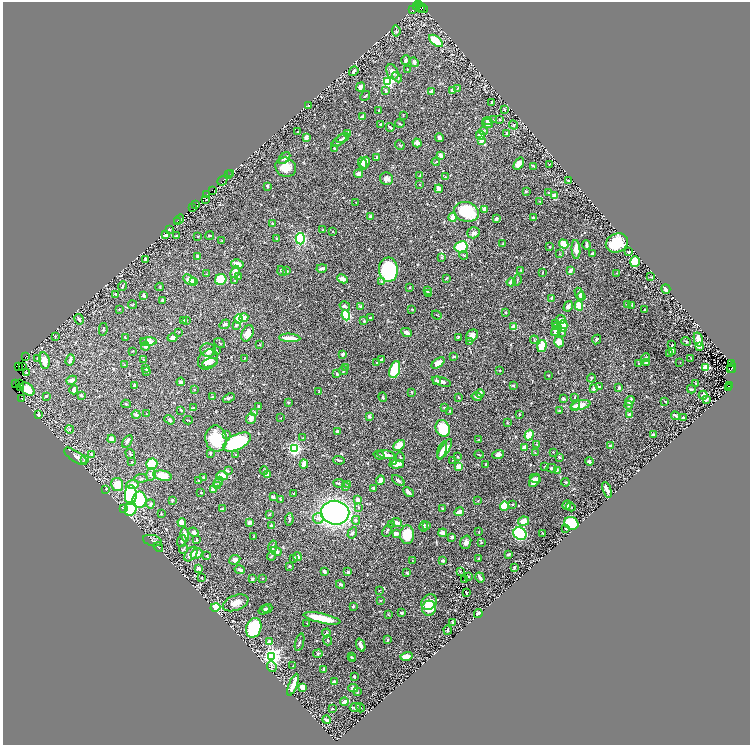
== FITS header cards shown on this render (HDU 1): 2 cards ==
NAXIS1  =                 1495
NAXIS2  =                 1486

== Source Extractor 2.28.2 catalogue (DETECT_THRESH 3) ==
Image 1495 x 1486 px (HDU 1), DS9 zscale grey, zoomed out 1/2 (1 PNG px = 2 x 2 image px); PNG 752 x 747 px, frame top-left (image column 2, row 1486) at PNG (3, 2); each listed source drawn as its Kron ellipse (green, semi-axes under 4 px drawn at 4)
Background 1.01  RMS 0.013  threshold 0.0393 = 3 sigma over >= 5 px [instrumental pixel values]
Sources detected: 724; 56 cannot appear on this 1/2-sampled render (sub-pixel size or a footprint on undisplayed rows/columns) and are neither listed nor drawn; of the other 668, the 500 brightest by FLUX_AUTO listed and drawn (168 fainter detections omitted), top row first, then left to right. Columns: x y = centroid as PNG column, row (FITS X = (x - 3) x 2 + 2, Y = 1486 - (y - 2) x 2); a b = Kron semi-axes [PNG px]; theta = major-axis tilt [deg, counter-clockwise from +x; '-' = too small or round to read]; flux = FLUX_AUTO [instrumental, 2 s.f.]
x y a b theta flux
418 4 2 1 - 45
417 6 2 1 - 25
422 7 6 2 -34 130
421 9 4 1 - 38
412 10 4 2 - 150
396 31 5 3 - 3.1
436 41 8 4 -39 75
406 60 5 3 - 7.8
414 62 5 3 - 6.6
407 69 2 1 - 1.5
354 71 5 3 - 7
392 72 8 5 -64 16
397 77 6 4 -46 5.2
388 81 3 3 - 510
360 87 5 3 - 8.6
457 88 4 2 - 1.7
452 90 3 3 - 8.3
386 91 4 3 - 4.6
432 92 4 3 - 10
365 96 5 2 - 2.3
492 102 2 2 - 5.8
308 106 3 2 - 3.3
505 109 2 2 - 3.6
379 111 3 2 - 1.5
403 115 3 2 - 1.6
363 117 4 3 - 15
494 119 3 2 - 1.6
500 120 3 2 - 1.5
487 121 5 3 - 7.5
488 123 5 5 - 11
380 124 3 3 - 2.2
400 124 4 2 - 2
514 125 5 4 - 2.7
390 127 4 2 - 4.3
484 131 4 3 - 3.5
298 132 2 2 - 1.6
507 133 4 3 - 4.1
348 134 3 3 - 19
480 135 4 3 - 21
306 137 4 3 - 15
342 138 7 3 25 4.8
439 138 4 3 - 8.7
339 140 9 3 37 7.7
481 141 3 2 - 18
417 143 4 3 - 14
400 145 5 3 - 2.5
335 149 3 3 - 5.6
440 155 3 2 - 17
377 157 3 2 - 4.3
284 158 7 4 47 5.7
436 162 4 2 - 1.6
365 163 6 4 62 15
362 164 6 3 -71 8.2
519 164 7 4 56 13
549 164 4 2 - 1.8
534 166 4 2 - 1.9
286 167 10 9 - 38
231 173 2 1 - 20
359 174 4 3 - 12
229 175 2 1 - 71
420 176 2 2 - 2
445 177 4 3 - 2.2
386 179 7 6 - 16
222 181 5 1 - 41
568 181 3 2 - 4.3
420 184 2 2 - 2.2
267 186 3 2 - 5.5
439 189 4 4 - 12
212 191 2 1 - 66
526 192 3 2 - 2
549 193 4 3 - 6.5
206 195 3 1 - 92
554 196 3 3 - 23
205 200 2 1 - 1.6
540 201 3 2 - 1.8
356 202 2 2 - 1.9
196 204 2 2 - 29
193 207 3 2 - 73
485 209 3 3 - 13
466 212 12 10 -18 140
370 216 2 2 - 4.7
453 217 4 3 - 22
533 218 2 2 - 8.2
179 219 5 1 - 88
496 219 3 2 - 9.7
177 221 2 1 - 40
272 224 3 3 - 2.5
323 229 2 2 - 1.5
169 230 2 2 - 3.3
333 231 3 2 - 1.5
473 233 6 5 - 7.9
165 235 3 3 - 9.7
210 235 4 2 - 3.1
177 236 3 2 - 3.6
198 237 3 2 - 1.8
276 239 3 2 - 2.7
300 239 6 4 -88 170
222 240 3 2 - 1.8
617 243 11 9 23 95
503 244 3 3 - 2.2
564 244 5 4 - 33
587 245 4 2 - 11
461 247 6 5 - 96
550 247 2 2 - 3.2
576 249 10 4 -85 22
629 252 2 2 - 3.9
560 254 3 3 - 1.9
592 254 3 2 - 6.1
464 255 4 2 - 2.3
197 256 3 2 - 5.9
442 257 3 3 - 2.4
146 259 3 3 - 3.7
635 262 5 4 - 90
237 264 6 5 - 27
322 268 5 2 - 9.4
388 270 12 9 -88 260
521 270 2 2 - 3.6
571 270 4 2 - 9.1
282 271 5 2 - 7.3
286 271 3 2 - 5
235 272 6 3 67 20
543 272 3 2 - 1.8
617 273 3 2 - 1.8
206 274 3 2 - 1.6
238 277 3 3 - 3.1
651 277 3 2 - 2
446 278 4 2 - 2.3
221 279 6 5 - 54
342 279 5 4 - 11
190 280 7 4 -31 19
235 280 2 2 - 1.6
517 280 6 2 75 2.4
382 281 4 3 - 2.4
194 282 3 2 - 2.2
511 282 4 3 - 8.6
123 286 4 2 - 5.9
160 287 4 3 - 2.1
409 288 3 2 - 1.8
666 289 5 3 - 13
427 290 3 2 - 5.9
116 294 4 3 - 3.6
428 294 3 2 - 2.9
579 294 6 3 -61 12
144 296 4 3 - 4
581 297 4 3 - 6.3
551 298 3 2 - 2.4
162 300 3 3 - 3.3
627 304 3 2 - 1.9
132 305 4 2 - 1.8
632 305 3 2 - 2.3
345 306 5 4 - 5.5
361 306 4 3 - 5.3
568 306 5 4 - 8.5
579 306 5 4 - 55
119 309 2 2 - 1.6
412 309 3 2 - 2
644 310 2 2 - 2.1
506 312 2 2 - 3.8
346 315 5 4 - 120
437 315 5 2 - 1.8
244 318 4 3 - 14
370 318 2 2 - 4.1
79 319 5 3 - 8.1
238 319 4 4 - 40
561 319 5 3 - 9.9
186 320 3 2 - 1.8
184 321 4 3 - 3.7
364 321 3 2 - 3.5
556 323 4 3 - 5.2
225 324 5 3 - 4.6
236 325 4 3 - 3.5
557 326 3 3 - 4.3
563 326 6 4 74 61
514 327 3 3 - 29
103 329 6 3 80 4.1
556 330 6 3 52 23
179 332 2 2 - 1.6
406 332 5 3 - 8.1
562 332 4 3 - 4.2
247 333 9 5 64 25
55 336 2 2 - 3.4
472 336 7 5 50 18
458 337 3 2 - 2.3
125 338 3 2 - 2.7
173 338 5 4 - 8.4
290 338 10 3 -4 33
597 339 5 3 - 3.3
698 339 7 3 -78 27
534 340 4 3 - 2.5
470 341 3 3 - 2.2
686 341 5 2 - 2.5
143 342 2 2 - 3.4
148 342 8 4 3 24
559 342 5 4 - 25
220 343 6 2 -39 1.7
260 345 2 2 - 2.9
672 345 3 2 - 2.1
145 346 4 4 - 8.9
542 346 6 4 73 50
699 346 4 3 - 13
208 350 8 6 -7 20
216 350 3 3 - 2.2
133 351 2 2 - 1.9
672 351 4 4 - 22
670 353 2 2 - 3.5
342 354 3 2 - 6.2
25 356 2 1 - 30
454 356 3 2 - 3.3
646 357 4 3 - 2.3
37 358 3 3 - 1.8
244 358 3 2 - 1.8
691 358 3 2 - 1.8
208 359 11 9 47 30
70 360 6 3 71 8.2
143 360 3 2 - 1.6
381 360 4 2 - 6.9
44 361 8 5 -79 29
646 362 3 2 - 6.3
680 362 2 2 - 2
210 363 8 4 15 7
377 363 2 2 - 4.2
438 363 7 4 37 21
639 364 3 2 - 1.5
731 364 3 2 - 56
124 365 3 2 - 1.9
18 367 3 1 - 1.9
23 367 3 1 - 140
346 367 3 2 - 2.9
706 367 3 3 - 160
146 368 4 3 - 3.3
730 368 4 2 - 700
732 368 5 2 - 870
343 370 4 3 - 3.8
395 370 9 5 71 130
500 370 3 2 - 1.5
147 371 3 2 - 3.1
26 372 3 2 - 2
337 374 4 2 - 3.9
548 375 3 3 - 2.1
591 378 4 3 - 2.2
72 380 5 3 - 11
436 381 4 3 - 3.9
181 382 4 3 - 6.2
441 382 10 3 -17 11
15 384 2 2 - 82
20 384 3 1 - 97
696 384 3 1 - 1.7
135 385 3 3 - 6.3
513 386 3 3 - 2.3
730 386 3 2 - 700
599 387 3 2 - 4.1
20 388 2 1 - 90
594 388 4 3 - 9.5
619 388 4 3 - 4.8
729 388 3 2 - 800
27 389 8 5 -38 31
691 389 4 2 - 3.2
74 390 5 3 - 6.7
194 390 2 2 - 1.8
319 392 3 2 - 1.9
412 392 3 2 - 2.2
480 393 4 3 - 13
81 395 4 3 - 3.7
703 395 4 2 - 17
46 396 3 3 - 4.4
212 397 3 3 - 2.4
383 397 5 3 - 3.7
459 397 3 2 - 2.6
477 397 5 3 - 5.8
575 397 4 2 - 1.7
22 398 2 1 - 17
229 398 6 3 23 5
563 399 2 2 - 5.6
706 400 3 2 - 3.6
630 401 5 3 - 12
665 401 2 2 - 2.3
288 402 3 3 - 2.4
126 404 4 3 - 2.5
575 405 6 4 56 6.9
581 405 10 4 13 24
629 405 4 3 - 3.5
259 406 3 2 - 4.6
444 407 3 2 - 2.6
193 408 3 2 - 2.8
181 410 2 2 - 2.6
450 411 2 2 - 1.7
559 411 3 2 - 2
255 413 4 3 - 9.4
136 414 4 3 - 7
146 414 2 2 - 1.8
519 414 2 2 - 2.7
630 414 3 3 - 9.1
38 415 3 2 - 3.7
369 416 3 2 - 7.4
675 416 4 2 - 3.1
251 418 5 5 - 12
281 418 2 2 - 1.8
683 418 2 2 - 9.8
169 420 5 4 - 6.2
188 420 4 2 - 1.8
507 423 3 2 - 1.7
443 428 8 7 - 75
69 429 4 3 - 3.5
337 431 3 2 - 7.2
226 435 3 2 - 3.6
529 435 5 4 - 34
653 435 2 2 - 18
303 438 2 2 - 2
112 439 4 4 - 18
216 439 13 10 -80 100
479 440 3 2 - 2.3
127 441 7 3 58 6.1
237 442 15 7 26 260
537 444 3 3 - 2
399 445 6 4 39 37
610 446 3 2 - 5.4
295 448 3 3 - 620
524 448 3 3 - 15
445 449 11 4 57 30
442 451 9 3 72 18
553 452 2 2 - 1.8
210 453 3 3 - 4
535 453 3 3 - 2.1
130 454 5 3 - 3.1
479 454 5 2 - 1.9
498 454 6 3 18 10
92 455 4 3 - 6
235 455 3 3 - 1.5
379 455 5 3 - 4.2
386 455 9 3 -10 14
76 456 13 5 -33 12
400 457 5 2 - 2.3
458 457 2 2 - 2.8
559 457 3 3 - 3.7
85 459 4 3 - 3.8
339 460 6 3 -7 3.7
452 460 2 2 - 2
132 462 3 3 - 1.9
394 462 4 3 - 2.3
589 462 4 3 - 7.6
152 464 5 5 - 88
304 464 4 3 - 20
396 464 7 3 4 21
486 464 2 2 - 2.3
459 466 3 3 - 29
545 466 2 2 - 1.7
551 468 5 3 - 4.2
264 470 4 3 - 2.2
557 470 3 3 - 3.6
228 471 4 3 - 2.2
151 474 6 4 83 11
267 474 3 3 - 14
163 476 9 5 -12 51
222 476 6 4 3 37
204 477 4 2 - 4.5
141 478 6 2 8 2.5
535 478 5 3 - 6.4
199 480 3 3 - 4.1
380 480 4 4 - 10
398 480 7 3 -37 9.6
534 480 7 4 60 15
218 482 5 4 - 5.2
565 482 4 2 - 2.4
339 483 5 3 - 3
132 484 6 4 3 29
117 485 7 6 - 45
348 485 3 3 - 2.3
218 486 3 2 - 1.6
346 487 4 3 - 2.3
374 488 3 3 - 4.1
106 489 3 3 - 2.1
213 490 3 3 - 11
607 490 8 2 -69 13
408 492 6 2 -46 11
201 493 2 2 - 1.8
294 493 4 2 - 2.1
131 495 10 6 88 340
273 497 4 2 - 8.8
280 499 3 2 - 2.2
139 500 8 7 - 190
172 500 4 3 - 2.6
357 500 3 3 - 15
478 501 4 2 - 2
150 504 4 3 - 5.2
512 504 3 3 - 1.9
567 505 5 3 - 18
504 506 4 4 - 75
571 507 5 2 - 1.7
359 508 4 3 - 2.7
442 508 3 2 - 1.8
123 509 3 2 - 1.9
131 509 7 5 65 110
222 509 3 2 - 1.5
459 512 5 3 - 15
335 513 14 12 -7 750
161 514 2 2 - 2.2
269 514 3 2 - 1.7
318 518 5 5 - 8.3
289 519 6 2 82 3.5
356 520 4 4 - 4.5
524 521 5 4 - 27
249 522 4 3 - 7.9
397 522 5 3 - 17
182 523 4 4 - 17
571 523 7 6 - 190
392 525 3 3 - 1.6
271 526 2 2 - 17
424 526 5 3 - 8.7
427 526 3 2 - 2.4
566 528 3 2 - 3.3
387 531 6 2 65 2.6
194 532 5 4 - 7.5
479 532 2 2 - 1.5
352 533 6 3 58 5.9
396 533 3 3 - 11
443 533 4 2 - 17
543 533 3 2 - 1.7
520 534 7 6 - 230
185 535 7 3 -81 13
407 535 9 7 -90 77
254 536 4 2 - 1.9
452 537 3 2 - 11
197 540 3 2 - 3.5
152 541 10 5 -14 6.8
182 541 6 4 71 6.6
466 542 7 5 72 8.4
481 542 3 3 - 2.8
273 546 6 3 81 4.3
158 547 5 2 - 2.1
184 549 5 3 - 3.1
276 551 6 3 -27 16
191 554 8 5 50 16
196 554 6 5 - 15
508 554 3 2 - 5.8
207 556 3 3 - 2
271 556 5 2 - 3.5
297 556 4 4 - 7.9
294 558 3 3 - 3.9
478 559 3 2 - 2.2
235 560 6 4 25 9.1
412 561 3 2 - 1.8
443 561 4 3 - 3.4
289 566 3 3 - 3.4
198 568 4 2 - 15
514 568 3 2 - 4.9
240 570 5 2 - 9.6
460 571 2 2 - 1.8
325 572 3 2 - 6.8
348 572 3 2 - 6
407 573 3 2 - 2.4
468 577 4 3 - 2
480 577 5 2 - 7.1
202 578 3 2 - 2.2
263 578 2 2 - 1.9
252 579 3 2 - 5
465 580 2 2 - 4.2
340 584 5 3 - 3.1
379 590 2 2 - 1.9
466 592 2 2 - 3.2
381 600 2 2 - 2.2
429 602 8 7 - 21
236 603 13 7 21 19
353 606 3 2 - 3
215 607 5 4 - 64
267 608 5 4 - 5
429 608 7 7 - 66
264 610 6 3 35 4.9
401 613 3 2 - 5.1
388 614 4 2 - 1.7
478 614 4 2 - 11
322 618 19 4 -12 70
452 622 4 2 - 2.8
307 623 2 2 - 2.5
254 628 10 7 70 190
448 630 4 3 - 2.9
326 633 4 3 - 3.2
388 639 4 2 - 1.7
328 640 5 3 - 2.7
269 642 3 3 - 8.2
300 642 9 2 73 3.5
361 645 7 3 -68 18
318 654 4 4 - 4.1
272 656 4 4 - 1400
406 656 6 4 14 18
351 657 3 2 - 2.1
353 658 4 3 - 2.8
272 666 5 4 - 5
293 666 2 1 - 1.7
323 670 4 2 - 4.5
354 677 2 2 - 5.8
334 682 4 2 - 7.9
293 685 11 3 68 34
302 687 4 3 - 24
353 688 5 3 - 6.5
357 692 2 2 - 1.5
344 702 4 3 - 8.3
355 707 5 4 - 6
360 708 5 3 - 3.4
332 709 2 2 - 2.2
326 720 4 2 - 6.6
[168 fainter detections neither listed nor drawn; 56 sub-pixel or undisplayed-footprint detections neither listed nor drawn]